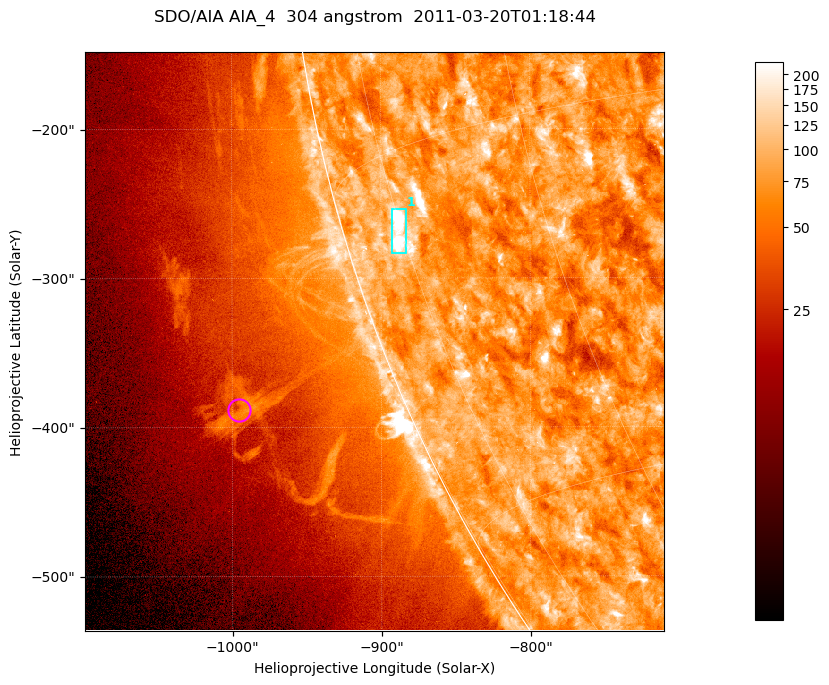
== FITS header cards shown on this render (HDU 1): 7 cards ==
TELESCOP= 'SDO/AIA '           / For AIA: SDO/AIA
INSTRUME= 'AIA_4   '           / For AIA: AIA_ATA1, AIA_ATA2, AIA_ATA3 or AIA_AT
WAVELNTH=                  304 / [angstrom] Wavelength
WAVEUNIT= 'angstrom'           / Wavelength unit: angstrom
DATE-OBS= '2011-03-20T01:18:44.124' / [ISO] Date when observation started; ISO 8
CTYPE1  = 'HPLN-TAN'           / CTYPE1; Typically HPLN
CTYPE2  = 'HPLT-TAN'           / CTYPE2; Typically HPLT

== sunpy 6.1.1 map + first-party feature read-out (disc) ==
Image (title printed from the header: SDO/AIA AIA_4  304 angstrom  2011-03-20T01:18:44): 647 x 647 px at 0.6 arcsec/px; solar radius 964 arcsec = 1606 px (partial field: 2.4% of the solar disc is inside the frame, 47% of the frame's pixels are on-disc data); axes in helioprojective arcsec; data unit not stated in the header (colour bar unlabelled)
Orientation: roll -0.132 deg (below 1 deg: not rotated)
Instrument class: DISC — disc imager (sunpy class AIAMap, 304 A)
Bright regions (active regions / flare kernels): reference = the on-disc median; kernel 5 px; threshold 5 sigma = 117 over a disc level ~75.1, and >= 1.15x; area >= 418 px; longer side >= 8 px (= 4.8 arcsec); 1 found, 1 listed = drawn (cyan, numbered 1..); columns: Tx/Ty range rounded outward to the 2 arcsec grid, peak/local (2 s.f.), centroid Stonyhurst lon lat
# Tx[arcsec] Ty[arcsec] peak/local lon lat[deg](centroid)
1 -894..-882 -284..-252 5.8 -75 -18
Off-limb structures (1.02-1.3 R_sun): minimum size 209 px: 6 found; the strongest spans PA ~110 deg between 1.07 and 1.14 R_sun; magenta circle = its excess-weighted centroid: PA ~110 deg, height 1.11 R_sun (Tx ~-996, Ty ~-388 arcsec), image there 1.9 x the reference